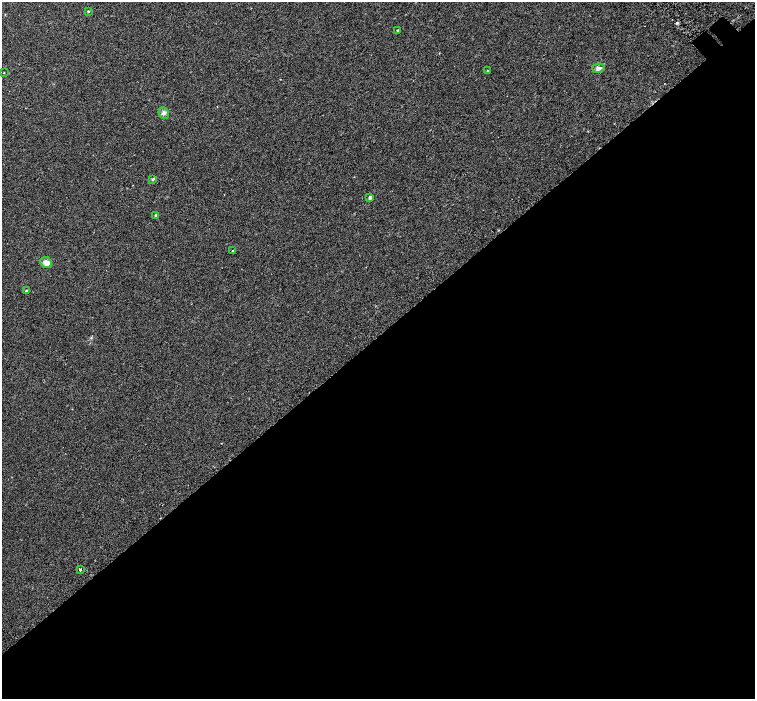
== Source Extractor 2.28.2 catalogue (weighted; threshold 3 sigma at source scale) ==
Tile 15 of 4 x 4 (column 3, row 4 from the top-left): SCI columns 3077-4581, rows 305-1698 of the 6147 x 6119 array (HDU 1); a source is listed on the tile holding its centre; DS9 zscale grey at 2 x 2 block average (1 PNG px = mean of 2 x 2 image px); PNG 757 x 701 px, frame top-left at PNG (2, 2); each listed source drawn as its Kron ellipse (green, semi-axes under 4 px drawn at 4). Shown black and unused: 52% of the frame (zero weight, under 2 of 3 exposures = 4% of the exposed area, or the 3 px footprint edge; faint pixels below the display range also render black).
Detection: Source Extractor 2.28.2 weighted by HDU 2 'WHT'; one run over the whole footprint, this tile lists its part. Background 0.0488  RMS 0.012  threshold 0.0518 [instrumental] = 3 sigma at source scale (4.5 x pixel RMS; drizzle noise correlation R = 1.50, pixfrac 1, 0.0396/0.0396 arcsec/px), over >= 5 px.
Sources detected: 15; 2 cosmic-ray / hot-pixel residue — neither listed nor drawn; the other 13 listed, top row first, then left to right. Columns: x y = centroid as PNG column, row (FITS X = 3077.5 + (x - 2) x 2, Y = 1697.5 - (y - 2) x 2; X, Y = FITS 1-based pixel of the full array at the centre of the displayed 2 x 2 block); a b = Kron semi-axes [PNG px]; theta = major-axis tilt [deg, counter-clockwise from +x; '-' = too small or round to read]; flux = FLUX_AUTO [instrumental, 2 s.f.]
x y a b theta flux
88 11 3 2 - 2.3
398 30 3 2 - 3.6
598 68 6 4 16 9.4
488 71 4 3 - 2.4
4 73 2 2 - 1.2
164 113 6 5 - 7.8
153 179 3 3 - 3.9
370 197 3 3 - 7.3
156 215 3 3 - 2.8
232 251 3 2 - 1.3
46 262 6 5 - 17
26 291 4 3 - 3.2
80 570 2 2 - 33